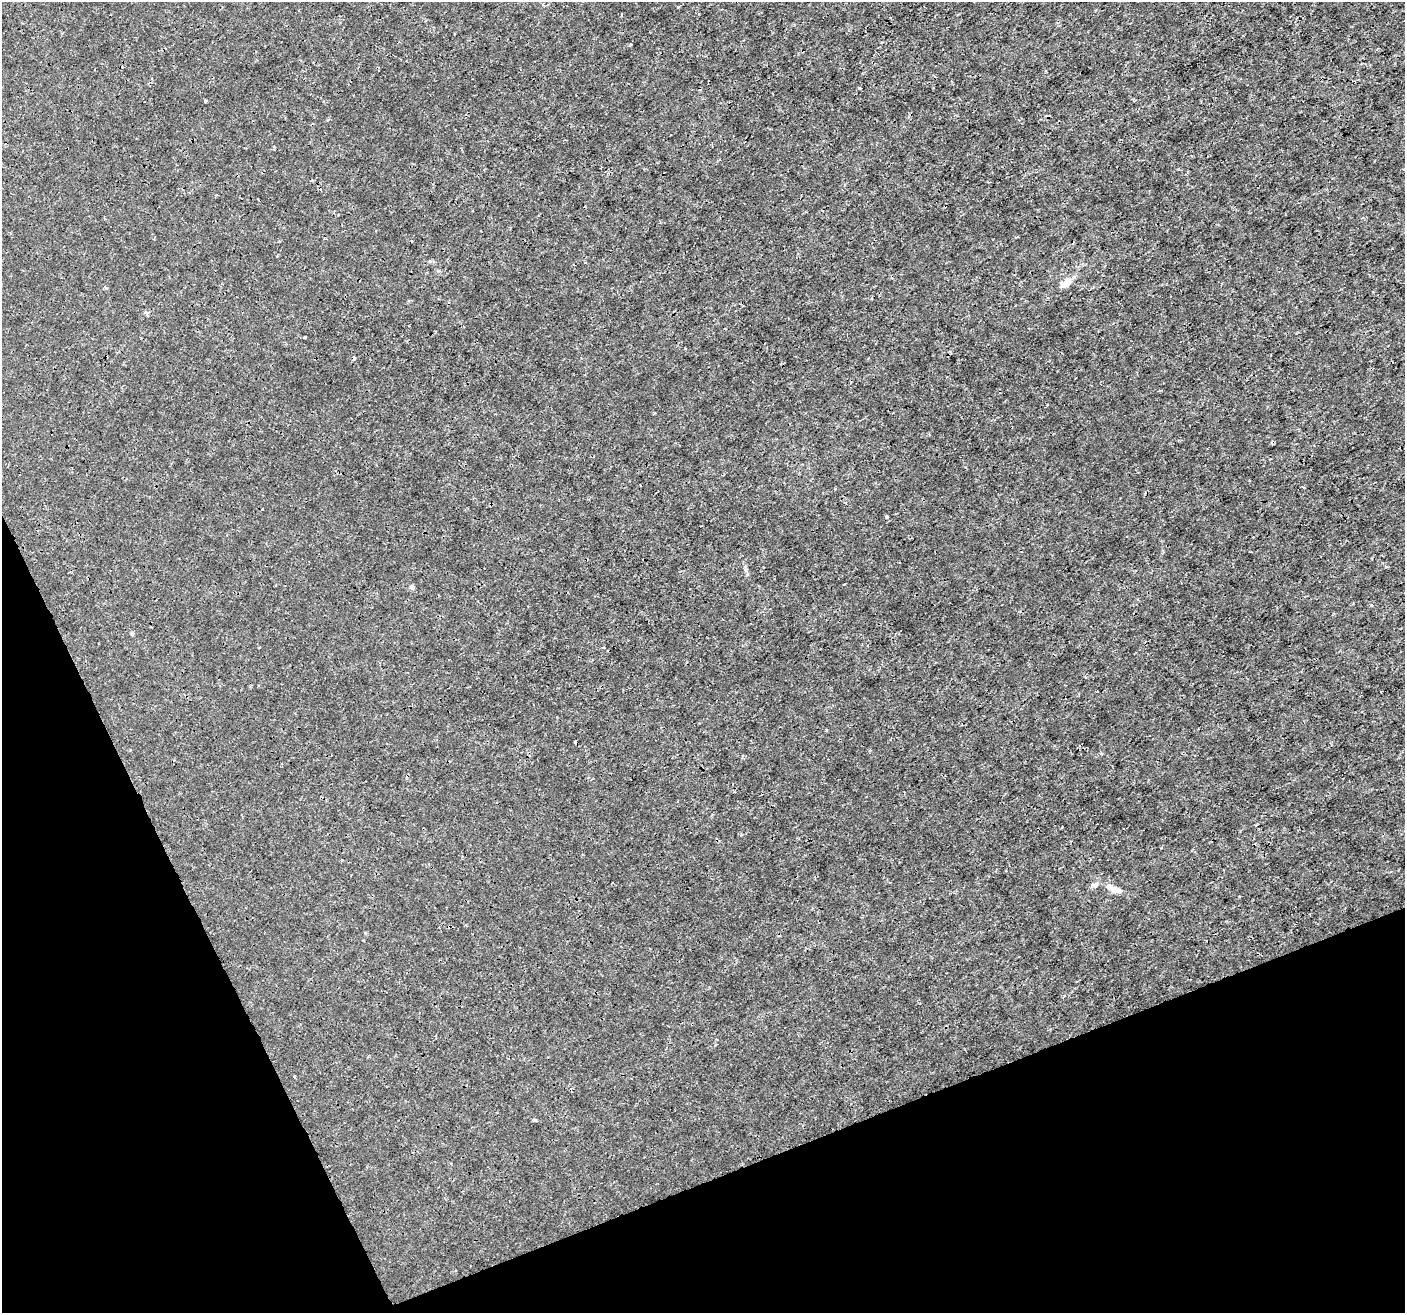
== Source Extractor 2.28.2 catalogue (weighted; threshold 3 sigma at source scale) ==
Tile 14 of 4 x 4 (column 2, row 4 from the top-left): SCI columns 1407-2809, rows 144-1454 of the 5617 x 5474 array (HDU 1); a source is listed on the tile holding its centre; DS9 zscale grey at full resolution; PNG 1407 x 1315 px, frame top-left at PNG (2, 2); no overlay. Shown black and unused: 20% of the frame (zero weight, under 3 of 4 exposures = <1% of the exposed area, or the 3 px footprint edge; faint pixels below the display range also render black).
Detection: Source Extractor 2.28.2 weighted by HDU 2 'WHT'; one run over the whole footprint, this tile lists its part. Background -2.14e-04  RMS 7.2e-04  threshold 0.00326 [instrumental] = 3 sigma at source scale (4.5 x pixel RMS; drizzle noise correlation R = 1.50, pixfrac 1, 0.0396/0.0396 arcsec/px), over >= 5 px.
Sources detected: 16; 2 cosmic-ray / hot-pixel residue — not listed; the other 14 listed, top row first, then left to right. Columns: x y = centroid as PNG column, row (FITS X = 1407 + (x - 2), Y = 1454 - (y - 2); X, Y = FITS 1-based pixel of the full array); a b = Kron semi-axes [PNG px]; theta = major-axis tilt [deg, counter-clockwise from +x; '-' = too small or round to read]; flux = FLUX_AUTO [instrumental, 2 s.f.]
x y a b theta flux
631 45 3 2 - 0.12
859 88 3 3 - 0.084
206 101 3 3 - 0.11
1066 283 12 7 39 0.7
106 288 5 3 - 0.078
305 337 3 3 - 0.11
886 517 3 3 - 0.27
411 587 6 6 - 0.17
1371 605 3 3 - 0.066
132 634 4 4 - 0.18
1094 884 10 6 20 0.29
1115 889 19 7 -24 0.87
294 1076 3 2 - 0.088
534 1120 5 4 - 0.11
Unlisted compact peaks at least as high as the median listed source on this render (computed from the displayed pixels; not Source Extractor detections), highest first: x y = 654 413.